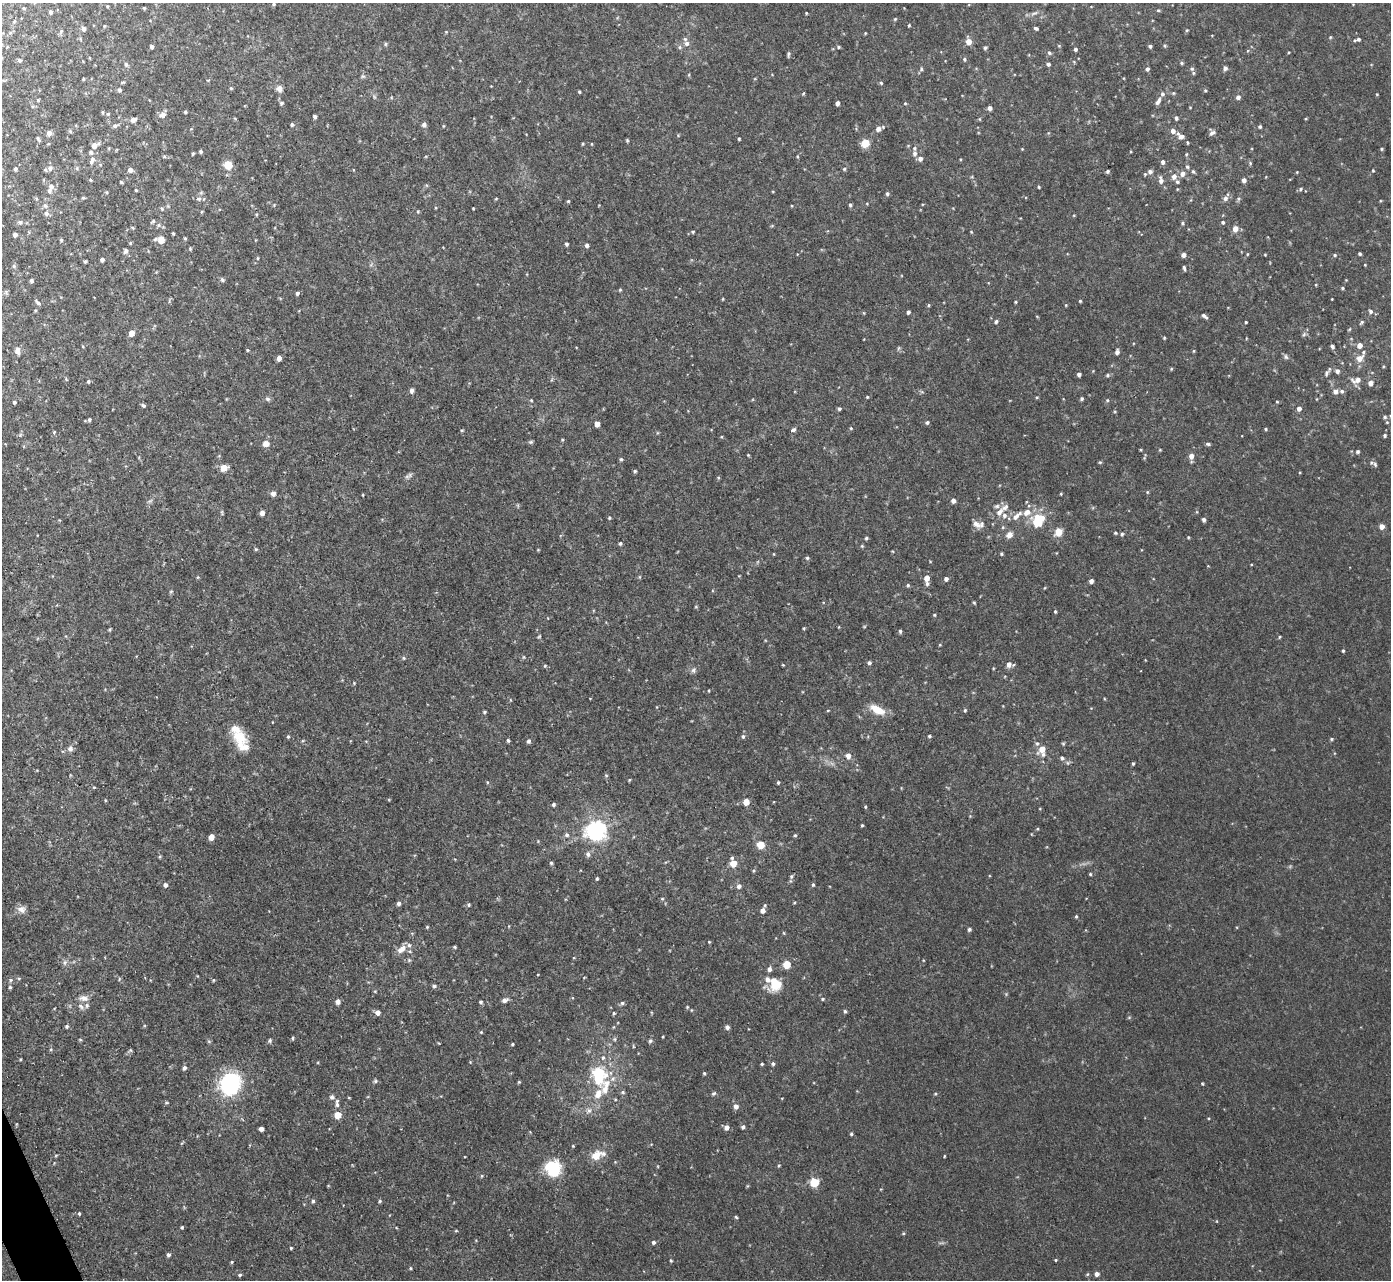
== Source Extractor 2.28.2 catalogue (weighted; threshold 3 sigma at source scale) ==
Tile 7 of 4 x 4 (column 3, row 2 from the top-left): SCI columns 2848-4236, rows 2711-3988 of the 5691 x 5723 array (HDU 1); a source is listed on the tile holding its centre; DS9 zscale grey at full resolution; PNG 1393 x 1282 px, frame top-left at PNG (2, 3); no overlay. Shown black and unused: <1% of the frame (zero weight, under 2 of 3 exposures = <1% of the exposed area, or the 3 px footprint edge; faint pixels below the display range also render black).
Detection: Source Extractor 2.28.2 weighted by HDU 2 'WHT'; one run over the whole footprint, this tile lists its part. Background 0.0367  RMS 0.008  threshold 0.0362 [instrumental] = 3 sigma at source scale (4.5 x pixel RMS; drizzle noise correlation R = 1.50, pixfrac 1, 0.05/0.05 arcsec/px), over >= 5 px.
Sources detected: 481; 2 too faint to see at this stretch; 1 inside a brighter object's white glare — not listed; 25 inside a brighter listed object's ellipse — not listed separately; the other 453 listed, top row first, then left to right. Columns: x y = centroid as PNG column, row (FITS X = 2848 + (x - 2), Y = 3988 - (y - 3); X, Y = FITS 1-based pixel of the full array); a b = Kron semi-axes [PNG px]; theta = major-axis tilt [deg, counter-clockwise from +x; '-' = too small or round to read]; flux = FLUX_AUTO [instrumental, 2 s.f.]
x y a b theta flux
274 4 5 4 - 1
107 6 4 3 - 0.73
24 8 5 4 - 1
144 8 3 3 - 0.83
1158 10 5 4 - 0.92
50 12 4 3 - 1.9
806 13 3 3 - 0.63
1034 13 11 5 23 2.5
895 19 5 3 - 0.78
14 22 5 4 - 0.95
909 25 3 3 - 0.8
104 26 4 3 - 0.63
1036 28 4 3 - 1.5
83 29 4 4 - 2.9
1187 30 4 4 - 0.91
61 31 6 4 46 1.2
446 32 4 4 - 0.66
865 33 3 3 - 0.61
1330 37 5 4 - 0.82
80 39 5 3 - 0.74
1358 39 7 5 -4 2.1
969 41 6 5 - 8.7
686 43 7 7 - 2.7
385 44 5 5 - 1
1165 45 5 4 - 1
1059 46 5 3 - 0.67
1150 46 4 3 - 1.7
152 47 4 3 - 2.1
680 47 6 5 - 1.5
838 47 5 4 - 1.2
985 48 4 4 - 1.6
1075 49 4 3 - 1.5
1049 53 5 5 - 1.4
788 54 6 4 81 1.5
964 59 5 4 - 1.1
19 60 5 5 - 1.7
1182 63 5 4 - 1.1
126 64 7 5 -63 1.8
1048 64 4 4 - 1.9
1225 68 5 4 - 2.5
921 69 6 5 - 1.5
1147 69 5 4 - 1.9
1192 69 6 5 - 1.4
689 75 5 3 - 0.83
363 76 6 5 - 1.4
83 79 3 2 - 0.81
122 82 5 3 - 0.97
881 83 4 4 - 1.1
231 88 5 4 - 0.94
279 89 8 8 - 3.9
119 90 5 4 - 1.7
1205 90 4 4 - 0.87
579 92 3 2 - 0.84
803 93 5 3 - 0.9
1173 93 5 4 - 0.94
1377 94 3 3 - 0.65
1238 97 5 5 - 3
38 100 4 3 - 0.72
1158 101 10 5 57 2.9
281 103 5 4 - 1.1
837 103 4 4 - 3.5
905 103 4 4 - 0.81
990 108 4 4 - 3.5
102 112 4 4 - 0.96
185 112 3 3 - 1
108 114 4 4 - 1
163 115 7 6 - 4.9
315 117 4 3 - 2
1176 118 5 4 - 1.5
979 119 5 3 - 0.75
1306 119 4 3 - 0.66
133 120 8 5 19 3
292 124 4 4 - 1.4
424 124 5 5 - 2.7
115 126 7 5 7 1.8
443 126 4 3 - 0.67
1260 127 4 4 - 1.3
878 129 6 5 - 4.1
70 131 5 4 - 1
1212 132 9 5 25 2.4
49 133 5 5 - 4.6
678 135 5 3 - 0.66
1181 136 10 6 -40 6.2
38 139 7 3 -60 1.3
739 139 3 3 - 0.94
627 140 5 4 - 0.9
865 143 5 5 - 33
583 144 4 3 - 0.84
592 144 4 3 - 0.53
94 146 6 6 - 5.4
109 148 5 3 - 0.68
1022 149 4 3 - 0.58
1382 149 4 3 - 1
201 152 4 4 - 1.3
193 153 3 3 - 1
915 153 8 5 87 3
1186 154 4 4 - 0.77
797 156 4 3 - 0.71
920 159 6 5 - 2.8
960 159 4 3 - 0.65
92 160 12 6 70 3.3
1163 162 5 5 - 2.3
1250 163 5 5 - 1.1
228 165 5 5 - 29
1187 167 5 5 - 1.4
50 168 7 6 - 2.4
77 168 5 5 - 1.2
15 169 4 3 - 1.6
844 169 5 4 - 1.1
130 170 5 5 - 3.4
1107 171 4 4 - 1.3
1193 171 6 4 -61 1.2
1373 171 4 3 - 0.74
1150 172 7 6 - 3.2
1297 172 4 3 - 0.67
1182 174 6 6 - 4.3
1174 176 7 6 - 4.2
91 180 3 3 - 1.5
1161 180 9 5 -80 3.8
1244 180 5 5 - 3
121 182 3 3 - 0.97
426 185 5 3 - 0.85
51 186 7 6 - 3.8
1039 187 3 3 - 0.87
1300 189 6 4 30 1.4
136 190 3 3 - 0.75
106 192 5 3 - 0.82
887 194 5 4 - 1.6
83 198 4 4 - 0.93
1225 198 7 6 - 2.6
199 199 7 5 20 1.9
496 199 5 3 - 0.66
1238 199 7 5 89 1.5
568 201 4 4 - 0.91
45 205 7 6 - 2
274 205 4 4 - 0.68
850 205 4 4 - 1.4
473 208 3 2 - 0.6
162 209 6 4 -73 1.2
418 211 5 4 - 0.79
46 213 7 6 - 2.9
256 214 5 3 - 0.76
153 221 7 3 42 1.1
20 222 7 6 - 2
1223 222 4 4 - 1.5
1183 223 5 5 - 1.3
158 225 6 5 - 1.7
133 228 5 3 - 0.88
1235 228 6 5 - 6.3
693 232 4 4 - 0.87
971 232 4 3 - 0.64
173 233 3 3 - 0.93
15 235 4 4 - 3.4
185 238 4 3 - 0.97
61 240 4 4 - 1
161 240 6 5 - 12
130 243 4 3 - 0.87
566 244 4 4 - 1.4
587 245 5 4 - 2.3
190 249 5 4 - 0.86
126 251 7 6 - 2.2
1247 254 5 3 - 0.68
1360 254 3 3 - 1.4
1183 255 4 4 - 4.2
1265 255 4 3 - 0.62
1335 255 5 4 - 0.99
257 258 5 3 - 0.77
102 260 4 4 - 2.2
85 261 3 3 - 1.1
14 266 5 5 - 1.3
1184 268 5 3 - 1.4
31 280 4 4 - 1.8
222 280 6 5 - 1.7
1346 280 3 3 - 0.55
1342 288 4 3 - 1.1
620 290 4 4 - 0.87
6 292 6 6 - 1.4
297 293 5 4 - 1.6
723 299 4 3 - 0.64
1080 301 3 3 - 0.92
1015 302 3 3 - 0.74
38 303 8 5 -41 1.8
929 305 5 3 - 0.82
1066 305 5 3 - 0.68
1370 311 6 5 - 1.8
908 312 4 3 - 1.9
1204 316 9 4 -37 2.1
996 321 5 4 - 1.5
1246 322 3 2 - 0.77
1362 322 6 4 43 1.4
1349 329 6 3 45 0.8
132 333 5 5 - 7.5
1304 335 8 5 62 1.7
1164 338 4 4 - 0.8
1359 345 5 5 - 5.8
1332 346 5 4 - 1.7
83 347 4 3 - 0.62
247 350 4 3 - 0.87
17 351 10 6 -82 3.4
1194 351 5 3 - 0.76
1117 352 6 4 76 2.4
1286 357 7 6 - 1.7
279 358 5 4 - 4.4
1359 358 8 6 39 7
1383 366 4 4 - 0.79
1171 369 5 4 - 0.81
1337 371 5 5 - 3.2
1327 373 11 6 60 2.2
1079 374 4 4 - 2.2
1108 375 6 4 1 1.3
66 379 5 3 - 0.79
1357 380 12 7 6 6.6
88 381 5 4 - 1.3
1370 383 5 5 - 5.2
412 390 5 4 - 2.8
1335 391 6 5 - 4
1342 391 5 5 - 2
867 397 4 4 - 0.73
1037 397 5 3 - 0.77
268 399 7 6 - 1.9
1082 399 4 4 - 1.4
1316 399 4 3 - 0.54
531 400 4 4 - 0.81
1107 400 5 4 - 1
14 402 4 4 - 1.2
1277 402 4 3 - 0.8
143 405 6 4 -31 1.4
839 409 5 4 - 1.3
1299 409 5 5 - 3.5
1385 417 6 5 - 1.6
89 420 4 4 - 1.4
927 422 5 4 - 1.6
1387 422 5 4 - 1
597 424 5 4 - 6.3
851 428 4 4 - 0.81
1266 429 4 3 - 1
462 430 4 3 - 0.9
793 430 6 4 31 2.1
54 432 5 3 - 0.78
20 435 6 5 - 1.2
1385 435 5 5 - 1.5
562 440 4 3 - 0.85
531 442 6 4 20 1.3
266 444 7 6 - 5.3
1208 444 5 3 - 1.4
1160 450 4 3 - 0.69
1357 452 6 5 - 1.3
748 455 4 3 - 0.72
1191 456 5 5 - 5.4
621 459 4 4 - 1.3
1100 462 5 4 - 0.89
1375 464 8 6 -48 2.1
224 468 8 7 - 6.7
635 471 4 3 - 1.2
410 475 10 4 54 2
1147 492 4 4 - 0.84
273 493 5 5 - 3.8
1061 494 4 4 - 0.73
363 495 4 2 - 0.58
150 501 8 4 44 1.8
953 501 4 4 - 3.9
222 512 8 3 -78 1.1
999 512 10 7 51 5
1027 512 12 9 29 7.2
262 513 5 4 - 3.8
609 518 4 4 - 0.99
1038 520 16 13 62 24
1204 520 4 3 - 2.2
976 524 13 8 -35 4.5
1382 526 5 5 - 4.9
1003 527 5 3 - 0.86
1058 532 5 5 - 19
1115 533 5 4 - 0.97
1122 534 5 5 - 1.3
1009 535 9 7 42 4.5
1188 537 4 3 - 0.72
866 538 4 4 - 1.4
620 543 5 4 - 1.2
862 546 5 4 - 0.92
256 549 5 4 - 1
538 550 4 3 - 0.66
892 551 4 2 - 0.62
774 554 4 3 - 0.58
1001 554 4 3 - 1
807 558 4 4 - 1.2
1251 564 4 3 - 0.56
927 578 6 5 - 6.9
946 579 4 4 - 2.6
1091 581 4 4 - 3.2
927 584 6 5 - 1.7
908 585 5 4 - 1.2
171 591 5 3 - 0.81
974 603 4 4 - 0.82
696 607 5 3 - 0.76
1055 611 4 3 - 0.97
934 615 4 3 - 0.83
804 628 3 3 - 0.79
110 629 5 4 - 0.92
900 631 4 4 - 1.5
539 636 5 4 - 0.9
1279 637 5 3 - 0.73
940 645 5 3 - 0.67
1343 651 4 3 - 1.1
524 657 5 4 - 0.96
404 658 5 4 - 1.2
869 663 5 4 - 1.7
783 665 4 3 - 0.64
1009 665 6 5 - 4
545 666 5 4 - 0.84
993 668 5 3 - 0.65
693 670 8 7 - 2.3
709 690 4 2 - 0.66
828 710 4 3 - 0.6
877 710 17 8 -27 15
965 710 5 4 - 0.95
484 712 5 4 - 1.1
288 736 5 4 - 1.1
743 736 5 5 - 1.6
929 736 4 4 - 1.1
1332 739 4 4 - 1.1
240 740 29 15 -61 22
508 740 4 3 - 1.3
528 741 5 4 - 1.9
1037 743 5 5 - 1.5
70 749 8 7 - 2.9
1042 749 8 6 55 9.4
848 756 6 5 - 4.8
1062 758 6 5 - 1.8
1133 763 3 3 - 1.1
606 775 5 4 - 1
629 780 4 3 - 0.76
487 782 5 3 - 0.75
778 783 4 3 - 0.95
746 802 5 4 - 10
553 804 4 4 - 1.7
865 807 4 3 - 0.84
862 825 3 3 - 0.88
596 830 7 7 - 530
567 835 6 6 - 1.8
795 835 4 4 - 1
211 837 5 4 - 8.6
761 845 5 5 - 25
588 854 6 6 - 2.5
732 858 5 4 - 1.3
551 863 4 4 - 1.1
733 863 5 5 - 14
1090 874 3 3 - 0.93
791 876 6 5 - 1.4
597 878 4 3 - 0.98
165 885 5 5 - 2.3
813 885 5 4 - 1.1
739 886 6 6 - 2.5
662 899 5 4 - 0.97
398 903 5 4 - 2.2
469 905 5 5 - 1.2
21 909 12 9 -14 4.6
762 910 6 5 - 4.2
1076 916 4 3 - 0.91
427 927 4 4 - 0.86
969 929 4 4 - 1.7
784 933 5 3 - 0.69
709 942 3 3 - 0.7
409 945 6 5 - 2.1
455 947 4 4 - 0.98
403 948 10 6 81 4.3
409 960 6 5 - 1.3
65 962 9 5 83 2.3
786 964 5 5 - 25
769 969 6 5 - 2.7
19 978 5 3 - 0.84
119 979 6 3 72 0.83
11 980 6 5 - 1.3
213 980 5 3 - 0.76
775 984 16 14 73 18
434 986 6 5 - 1.7
10 987 5 4 - 1.1
375 991 4 4 - 0.81
84 998 13 8 -6 4.8
823 999 4 4 - 1.1
505 1000 7 5 23 3.2
338 1001 5 4 - 4.1
481 1002 5 4 - 1.4
622 1003 6 5 - 1.5
81 1006 9 6 -45 2.8
687 1007 4 3 - 0.73
691 1010 5 3 - 0.76
845 1011 5 4 - 1.4
378 1013 6 5 - 3.7
614 1013 4 4 - 1.2
67 1026 5 5 - 1.5
614 1027 5 3 - 0.73
727 1027 4 4 - 2.9
481 1032 4 4 - 0.87
293 1038 5 3 - 0.93
615 1039 6 4 90 1.1
80 1040 5 3 - 0.79
209 1041 6 4 -1 0.97
270 1041 5 5 - 1.5
650 1041 5 5 - 1.5
512 1044 4 3 - 1
633 1046 5 3 - 0.72
51 1049 5 4 - 0.98
131 1050 5 5 - 1.1
20 1059 3 3 - 0.79
470 1062 4 4 - 0.62
762 1064 3 3 - 0.99
773 1064 5 5 - 1.7
184 1068 6 4 69 2
598 1073 6 6 - 62
704 1073 4 4 - 1
375 1081 6 5 - 1.3
519 1082 4 3 - 0.84
230 1084 12 11 - 150
1202 1084 4 3 - 0.8
605 1088 41 12 88 24
623 1092 6 4 -22 1.3
714 1093 7 4 30 1.3
935 1094 5 3 - 0.79
332 1097 6 5 - 2.3
349 1098 4 3 - 0.6
166 1103 6 3 -8 0.93
337 1103 12 5 89 2.8
736 1106 5 5 - 4
589 1110 8 8 - 3.3
338 1115 5 5 - 16
743 1127 4 4 - 1.8
726 1128 5 5 - 4
261 1129 4 4 - 3.6
851 1134 4 4 - 1.2
573 1146 4 3 - 0.65
596 1156 12 9 48 10
944 1156 4 2 - 0.68
779 1166 5 3 - 0.85
553 1168 6 6 - 230
482 1176 5 3 - 0.82
814 1182 5 5 - 41
313 1201 4 4 - 1.5
380 1201 5 4 - 1
79 1213 5 4 - 0.94
736 1217 4 3 - 0.96
182 1227 4 4 - 0.88
456 1231 5 3 - 0.73
903 1233 4 4 - 0.89
653 1242 5 5 - 1.8
291 1248 3 3 - 0.86
168 1255 5 4 - 1.8
671 1260 5 4 - 0.93
1056 1260 4 3 - 0.84
232 1262 4 4 - 0.82
410 1268 4 4 - 0.81
1087 1274 5 4 - 0.94
1097 1274 5 5 - 3.5
240 1275 4 4 - 1.3
Isophote crosses this tile's border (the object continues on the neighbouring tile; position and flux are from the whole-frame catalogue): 1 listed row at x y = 1385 417